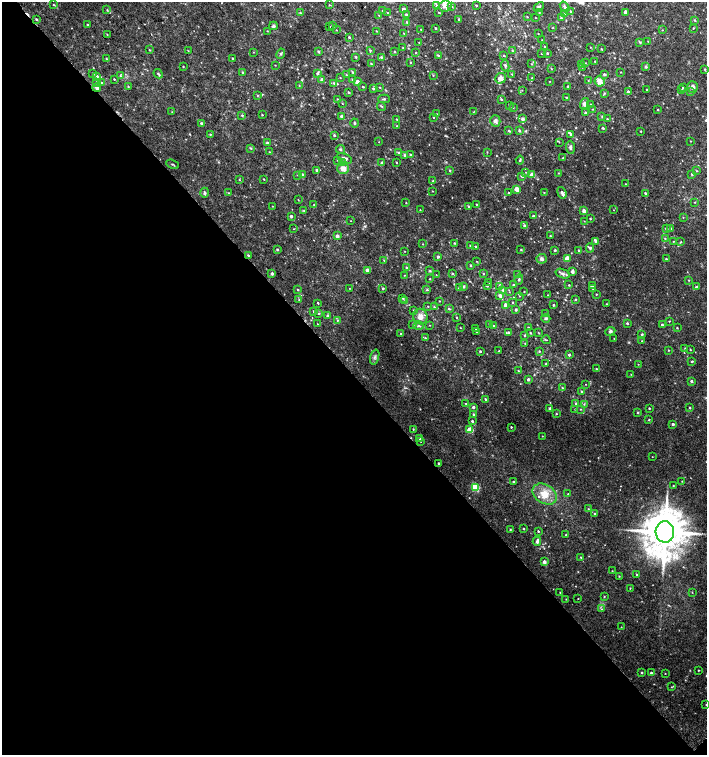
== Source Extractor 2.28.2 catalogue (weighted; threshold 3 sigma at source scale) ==
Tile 14 of 4 x 4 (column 2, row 4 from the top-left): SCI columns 1590-2998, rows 35-1540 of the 6060 x 6084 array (HDU 1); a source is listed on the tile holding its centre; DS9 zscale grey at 2 x 2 block average (1 PNG px = mean of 2 x 2 image px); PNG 709 x 757 px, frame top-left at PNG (2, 2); each listed source drawn as its Kron ellipse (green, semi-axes under 4 px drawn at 4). Shown black and unused: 50% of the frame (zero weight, under 2 of 3 exposures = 2% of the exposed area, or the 3 px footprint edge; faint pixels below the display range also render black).
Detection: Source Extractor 2.28.2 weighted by HDU 2 'WHT'; one run over the whole footprint, this tile lists its part. Background 0.0224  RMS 0.0055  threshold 0.0248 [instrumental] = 3 sigma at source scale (4.5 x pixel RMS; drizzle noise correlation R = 1.50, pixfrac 1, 0.0396/0.0396 arcsec/px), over >= 5 px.
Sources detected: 418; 1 cosmic-ray / hot-pixel residue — neither listed nor drawn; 11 inside a brighter listed object's ellipse — not listed separately; the other 406 listed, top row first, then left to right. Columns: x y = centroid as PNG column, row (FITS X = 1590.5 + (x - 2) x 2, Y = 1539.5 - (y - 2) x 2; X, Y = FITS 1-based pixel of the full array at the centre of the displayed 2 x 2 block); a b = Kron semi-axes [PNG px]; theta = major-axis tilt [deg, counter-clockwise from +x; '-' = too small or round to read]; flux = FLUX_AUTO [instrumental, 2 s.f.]
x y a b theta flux
54 5 3 3 - 0.95
329 5 2 2 - 0.61
436 5 4 3 - 1.5
476 5 2 2 - 0.9
445 6 6 5 - 4.9
451 6 3 2 - 1
539 7 6 4 49 3
565 7 6 3 -52 2.1
403 9 3 2 - 2.6
107 10 4 2 - 0.75
383 11 2 2 - 0.66
570 11 3 3 - 1.4
439 12 2 2 - 3.3
625 12 3 3 - 2.3
300 13 4 2 - 0.87
387 13 2 2 - 0.54
539 13 2 2 - 0.61
565 14 3 2 - 0.68
406 15 3 2 - 1.6
379 16 4 2 - 0.68
527 17 2 2 - 0.61
536 18 2 2 - 0.47
561 18 3 2 - 1.1
36 19 3 3 - 1.4
459 19 3 2 - 1.5
694 20 3 3 - 1.1
407 22 4 3 - 1.4
87 25 2 2 - 1.2
332 25 2 2 - 1.5
273 26 4 4 - 1.9
329 27 2 2 - 0.9
553 27 2 2 - 0.66
435 28 2 2 - 1.2
693 28 2 2 - 0.63
336 30 2 2 - 0.51
421 30 2 2 - 0.75
662 30 2 2 - 0.58
267 31 3 2 - 0.49
376 31 2 2 - 0.56
404 33 2 2 - 0.58
538 33 2 2 - 0.42
107 34 2 2 - 0.52
349 37 3 2 - 1.2
542 40 2 2 - 0.59
648 41 2 2 - 0.44
419 42 3 2 - 0.67
640 42 4 3 - 1.4
545 47 2 2 - 0.7
590 47 2 2 - 0.54
403 48 3 2 - 0.81
601 49 3 2 - 0.97
149 50 3 2 - 0.71
370 50 3 3 - 0.96
188 51 2 2 - 0.48
318 51 3 3 - 1.3
512 51 3 2 - 0.93
253 52 3 2 - 0.48
394 52 3 2 - 1.1
416 53 3 2 - 0.71
541 53 2 2 - 0.57
547 53 2 2 - 1.2
281 54 5 3 - 2
438 55 4 2 - 1.3
504 56 2 2 - 1
356 57 3 2 - 0.99
381 57 3 3 - 1.4
232 58 2 2 - 0.77
106 59 3 3 - 0.83
595 61 2 2 - 0.92
411 62 2 2 - 0.84
585 63 3 2 - 0.53
371 64 2 2 - 0.94
532 64 2 2 - 0.73
581 64 2 2 - 0.61
275 65 3 2 - 0.46
505 66 6 3 -82 2.2
183 67 3 2 - 0.7
582 67 2 2 - 0.4
646 67 3 3 - 1.7
552 69 2 2 - 0.54
704 69 3 2 - 0.8
353 72 3 3 - 1.3
621 72 2 2 - 0.51
243 73 3 2 - 1.2
93 74 3 3 - 1.2
158 74 5 3 - 1.5
317 74 4 3 - 2.4
512 74 3 3 - 0.94
604 74 3 3 - 2.1
346 75 2 2 - 0.73
433 75 3 2 - 0.91
97 76 3 2 - 2.6
120 76 3 2 - 0.98
340 78 2 2 - 0.54
500 78 5 5 - 5.7
532 78 2 2 - 0.82
114 79 2 2 - 0.78
352 79 3 2 - 0.88
322 80 2 2 - 6.3
550 81 2 2 - 0.48
588 81 3 3 - 0.85
599 81 5 5 - 11
97 82 3 3 - 1.1
357 82 2 2 - 12
102 83 3 2 - 0.94
334 83 4 3 - 1.3
299 86 3 2 - 0.66
568 86 2 2 - 0.98
128 87 2 2 - 0.78
363 87 2 2 - 0.99
380 87 2 2 - 0.69
692 87 6 5 - 4.1
97 88 4 4 - 3.4
683 88 2 2 - 1.3
373 89 3 3 - 1.4
647 89 3 2 - 0.79
522 90 2 2 - 0.43
682 90 3 3 - 1.1
628 91 3 3 - 1.6
690 92 2 2 - 0.74
349 93 2 2 - 1.6
604 93 3 3 - 1.1
257 95 3 2 - 0.69
567 97 3 2 - 0.61
337 99 2 2 - 0.68
384 99 6 3 -1 1.7
501 99 3 2 - 1.2
585 103 5 4 - 5.1
342 104 3 2 - 0.46
590 104 3 2 - 0.7
509 105 3 2 - 1
381 106 5 2 - 1.2
513 107 3 2 - 0.69
593 109 2 2 - 0.68
658 110 2 2 - 0.7
474 111 3 2 - 0.6
172 112 2 2 - 0.46
585 113 3 2 - 0.89
437 114 2 2 - 0.59
242 115 3 3 - 1.2
262 115 2 2 - 0.88
342 116 3 2 - 4.1
602 116 3 3 - 0.87
433 118 2 2 - 0.61
397 119 2 2 - 0.58
523 119 3 3 - 4.3
607 119 2 2 - 0.67
495 121 5 5 - 3.4
201 123 3 2 - 2.2
355 123 4 3 - 1.4
397 126 3 2 - 0.85
603 128 3 2 - 1.2
509 131 3 2 - 1.5
519 131 3 2 - 2.3
641 131 2 2 - 0.75
210 134 3 2 - 0.81
334 135 3 3 - 1.7
571 135 4 3 - 2.4
690 141 2 2 - 0.54
267 142 4 2 - 0.93
379 142 2 2 - 0.37
559 142 3 2 - 0.55
570 147 6 3 -87 2.8
251 148 4 2 - 0.93
340 149 4 3 - 1.4
269 152 2 2 - 0.5
487 152 3 2 - 0.59
399 153 3 3 - 1.2
405 155 4 3 - 2
410 155 3 3 - 1.4
344 158 8 4 -26 3.3
563 158 2 2 - 0.63
337 160 3 3 - 1
520 160 4 2 - 1.5
343 162 3 2 - 0.91
382 163 2 2 - 4.1
396 163 2 2 - 0.84
172 164 7 2 -21 1.2
343 168 6 5 - 8.3
316 170 3 3 - 1.4
450 170 3 2 - 1
697 171 3 2 - 0.76
525 172 3 2 - 0.5
558 173 3 2 - 0.54
303 174 2 2 - 1.3
532 174 2 2 - 13
692 174 3 3 - 1.8
298 175 3 2 - 0.45
522 176 3 3 - 1.6
264 179 2 2 - 0.66
239 180 3 2 - 0.76
433 181 2 2 - 0.9
626 184 2 2 - 0.59
517 189 4 3 - 8
432 191 2 2 - 0.63
544 192 2 2 - 0.5
205 193 5 3 - 2.1
229 193 3 2 - 0.83
508 193 2 2 - 0.73
562 193 6 3 -70 3.2
645 193 3 2 - 1.3
298 200 2 2 - 0.51
695 202 3 2 - 0.63
406 203 2 2 - 0.61
476 204 2 2 - 0.79
314 205 3 2 - 1
272 206 2 2 - 0.39
469 207 3 2 - 1.2
420 210 3 2 - 0.49
614 210 2 2 - 0.43
303 211 4 2 - 0.67
584 211 3 3 - 5.7
291 216 3 2 - 2.5
533 216 3 2 - 1.7
683 217 2 2 - 0.52
590 219 2 2 - 0.93
351 221 2 2 - 0.42
584 221 3 2 - 0.49
525 226 3 3 - 2.7
294 229 2 2 - 0.46
666 229 3 3 - 2.5
671 229 4 3 - 2.4
337 236 3 2 - 5.5
550 236 2 2 - 0.67
665 239 3 2 - 0.72
596 241 4 3 - 5.1
673 241 2 2 - 0.58
680 242 4 2 - 1.1
454 243 3 2 - 1
423 244 2 2 - 0.6
470 246 3 2 - 0.84
476 247 3 2 - 1.1
590 248 4 3 - 2.2
277 250 3 2 - 1.2
521 250 3 2 - 0.98
555 250 2 2 - 1.4
579 250 3 2 - 1.1
405 251 2 2 - 0.45
248 255 3 3 - 1.5
438 257 3 3 - 2.8
567 258 3 2 - 24
542 259 5 5 - 2.9
666 259 3 2 - 1.3
384 260 2 2 - 0.48
476 261 3 2 - 0.57
471 265 2 2 - 1.4
406 268 3 2 - 0.87
367 270 3 3 - 4.9
430 271 3 3 - 1.2
572 271 3 3 - 3.3
452 273 3 2 - 0.9
272 274 3 2 - 3.3
483 274 3 3 - 0.88
518 274 3 3 - 1.3
563 274 7 4 -18 3.2
404 275 2 2 - 0.59
436 275 3 2 - 0.55
430 279 2 2 - 0.68
519 279 5 3 - 2
689 280 3 2 - 0.57
489 282 2 2 - 0.63
514 285 4 3 - 1.4
569 285 2 2 - 0.85
463 286 4 3 - 1.6
487 286 3 2 - 0.78
499 286 4 3 - 1.4
592 286 3 3 - 2.2
696 287 4 3 - 1.3
349 288 2 2 - 0.45
383 288 3 3 - 1.3
459 288 3 3 - 1.6
593 288 3 2 - 1.3
297 290 3 2 - 0.82
427 290 3 3 - 1.3
503 290 4 4 - 2.2
509 292 2 2 - 0.55
524 292 2 2 - 0.7
596 294 4 2 - 0.6
548 295 2 2 - 0.4
500 296 4 4 - 4
519 296 3 2 - 0.75
403 298 3 3 - 0.99
575 299 3 2 - 0.99
299 300 3 2 - 0.88
405 300 3 2 - 0.83
439 301 2 2 - 0.56
512 302 3 2 - 0.73
318 303 3 2 - 0.89
607 304 2 2 - 0.7
553 305 2 2 - 1.3
428 306 3 2 - 0.78
506 306 3 2 - 9.2
434 307 2 2 - 1
449 309 3 3 - 1.3
516 309 3 2 - 2.2
413 310 2 2 - 0.61
314 311 3 3 - 1.5
318 313 3 2 - 0.96
546 314 4 3 - 1.8
327 316 4 3 - 1.4
420 317 8 7 - 9.1
456 317 2 2 - 0.88
546 318 4 4 - 2
337 320 3 2 - 0.99
669 321 2 2 - 0.61
627 323 2 2 - 1.7
318 324 3 2 - 0.51
413 324 3 3 - 1.1
490 324 2 2 - 2.8
430 325 3 2 - 0.49
662 325 2 2 - 1.5
418 326 5 3 - 1.9
493 326 3 3 - 1.6
461 328 2 2 - 0.52
528 328 3 3 - 1.1
677 328 2 2 - 0.88
476 329 2 2 - 1.2
610 331 5 4 - 2.4
477 332 3 2 - 0.84
508 332 3 3 - 1.3
530 333 2 2 - 1.3
539 333 3 2 - 0.64
401 334 2 2 - 0.81
642 334 2 2 - 1.5
525 335 3 2 - 1
425 338 3 3 - 1.3
614 339 2 2 - 0.57
546 340 4 2 - 0.99
642 341 3 2 - 0.7
525 343 2 2 - 0.58
685 348 2 2 - 0.76
669 350 2 2 - 0.56
690 350 2 2 - 0.75
480 351 2 2 - 1.5
499 351 2 2 - 0.55
539 351 3 3 - 1.1
569 355 2 2 - 2.5
375 357 7 3 73 2.9
692 361 2 2 - 1.2
546 364 3 2 - 1.2
638 364 3 2 - 0.46
596 369 2 2 - 0.86
518 371 3 2 - 0.74
631 374 2 2 - 0.42
528 379 2 2 - 3.8
691 381 3 3 - 2
585 384 2 2 - 0.42
562 388 2 2 - 0.67
582 392 3 3 - 1.4
486 399 3 2 - 1.7
466 404 2 2 - 0.67
576 404 4 3 - 2
584 404 3 3 - 0.96
473 407 3 3 - 2.5
649 408 2 2 - 1.1
690 408 2 2 - 1.1
550 409 2 2 - 5.3
575 409 2 2 - 0.58
580 409 2 2 - 0.63
637 412 3 2 - 1.1
556 414 2 2 - 0.76
474 415 2 2 - 2.6
649 420 3 2 - 1
472 421 3 2 - 1.7
673 424 2 2 - 2.2
511 427 2 2 - 1.4
413 429 2 2 - 0.79
470 430 3 3 - 38
542 436 2 2 - 0.45
420 438 3 3 - 2
421 441 3 2 - 0.96
652 457 2 2 - 0.42
438 463 2 2 - 1
682 481 3 2 - 0.63
513 482 2 2 - 1.4
673 485 2 2 - 0.78
475 487 3 3 - 80
545 494 13 9 -32 19
568 494 2 2 - 0.69
588 509 2 2 - 0.65
595 513 3 2 - 0.68
510 529 2 2 - 0.73
524 529 2 2 - 0.79
538 531 3 2 - 1.1
665 532 10 9 - 5600
566 535 2 2 - 1.3
537 541 4 3 - 4.3
581 557 2 2 - 0.87
544 562 2 2 - 7.2
612 571 2 2 - 0.5
636 574 2 2 - 0.62
619 576 2 2 - 0.75
630 588 3 2 - 0.64
560 592 3 2 - 0.48
692 592 3 2 - 0.54
604 597 3 2 - 0.79
578 598 2 2 - 0.44
566 599 2 2 - 0.43
602 609 3 2 - 0.76
621 627 2 2 - 0.39
698 670 2 2 - 0.72
641 672 3 2 - 0.85
651 673 2 2 - 1.5
665 673 2 2 - 0.49
671 687 2 2 - 0.52
706 705 2 2 - 0.37
Overlapping masked pixels (flux is a lower limit): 1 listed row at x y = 97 88
Isophote crosses this tile's border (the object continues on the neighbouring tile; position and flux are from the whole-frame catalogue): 1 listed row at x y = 706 705
Diffuse or blended objects may show on this block-average render without a row.